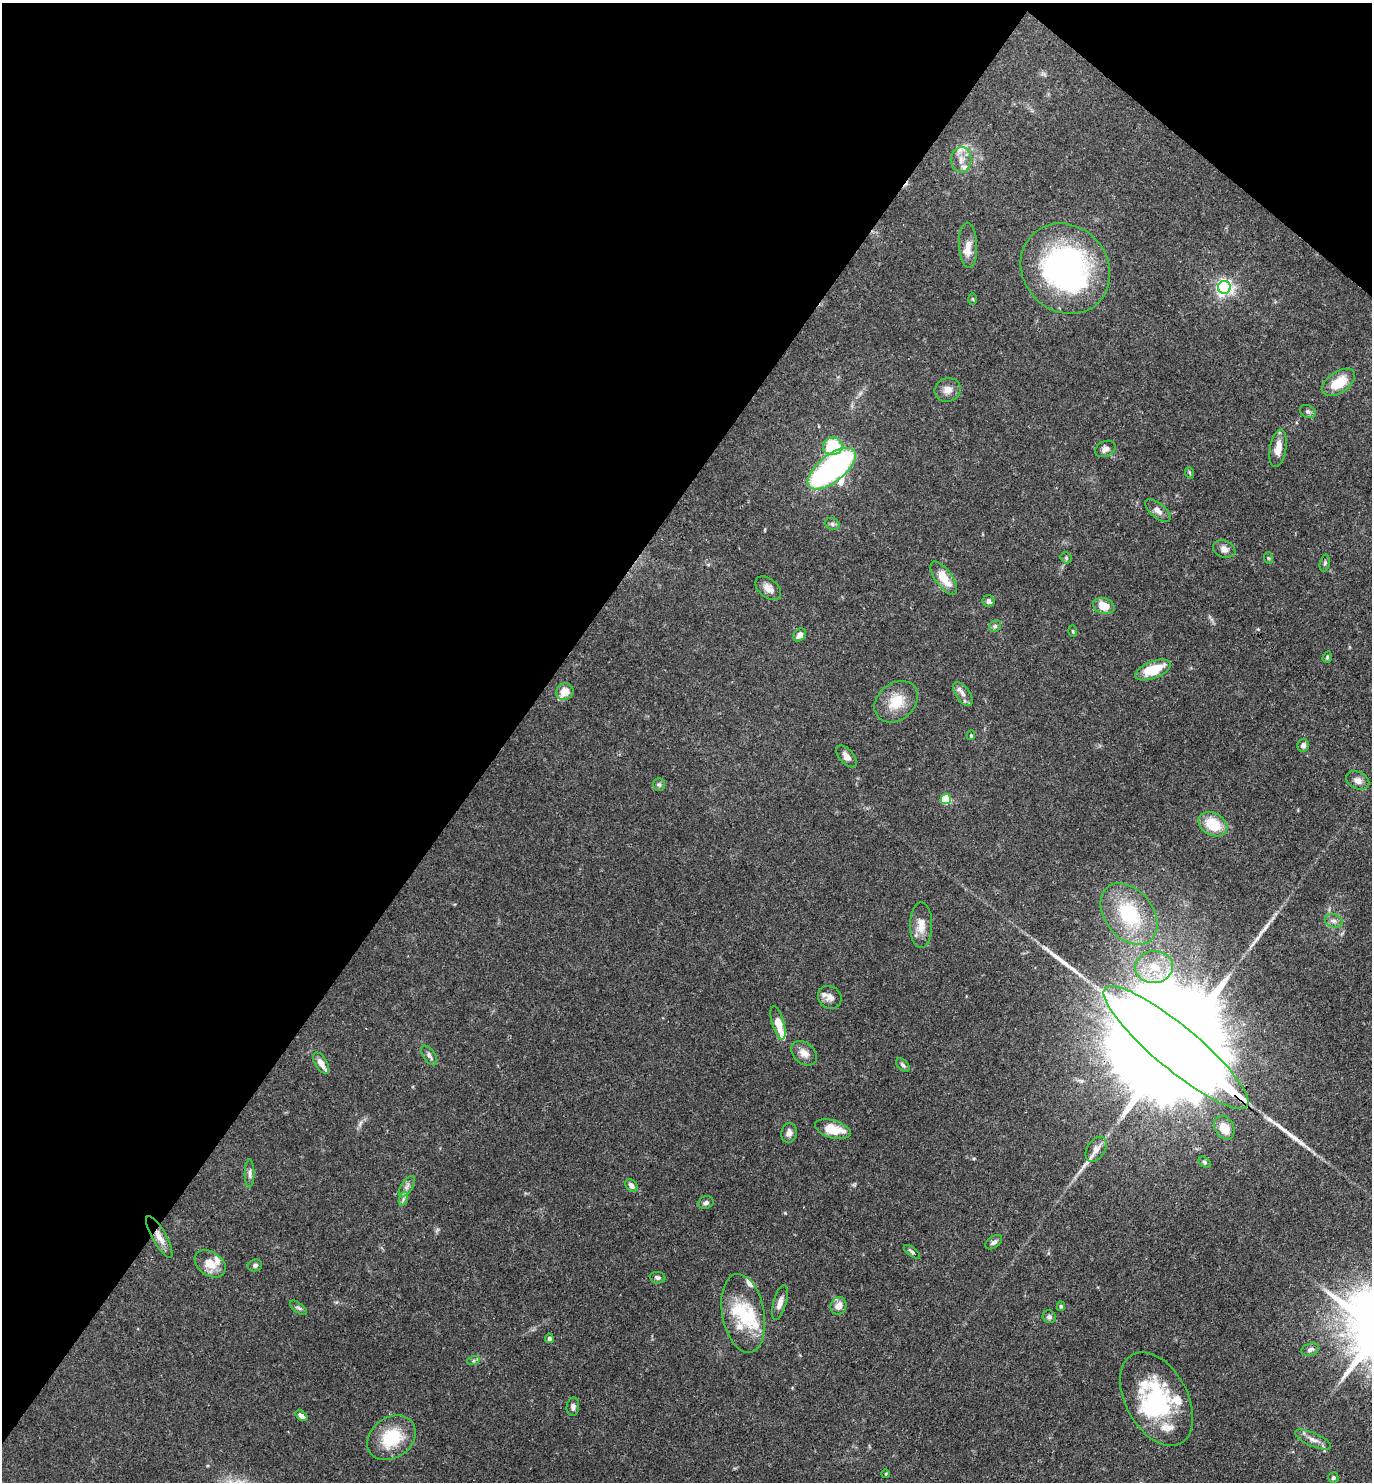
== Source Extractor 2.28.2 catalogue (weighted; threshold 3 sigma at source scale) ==
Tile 2 of 4 x 4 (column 2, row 1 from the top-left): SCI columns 1521-2890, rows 4440-5919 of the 5923 x 5919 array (HDU 1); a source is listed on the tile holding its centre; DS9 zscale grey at full resolution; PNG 1374 x 1484 px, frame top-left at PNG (2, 3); each listed source drawn as its Kron ellipse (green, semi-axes under 4 px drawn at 4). Shown black and unused: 39% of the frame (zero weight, under 3 of 4 exposures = <1% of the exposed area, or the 3 px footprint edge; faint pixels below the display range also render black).
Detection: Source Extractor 2.28.2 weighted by HDU 2 'WHT'; one run over the whole footprint, this tile lists its part. Background 0.112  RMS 0.0043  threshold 0.0194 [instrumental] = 3 sigma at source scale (4.5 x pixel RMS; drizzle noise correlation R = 1.50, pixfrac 1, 0.05/0.05 arcsec/px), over >= 5 px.
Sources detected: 102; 2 inside a brighter object's white glare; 2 long thin detections or spike segments (spike, bleed or trail) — neither listed nor drawn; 17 inside a brighter listed object's ellipse — not listed separately; the other 81 listed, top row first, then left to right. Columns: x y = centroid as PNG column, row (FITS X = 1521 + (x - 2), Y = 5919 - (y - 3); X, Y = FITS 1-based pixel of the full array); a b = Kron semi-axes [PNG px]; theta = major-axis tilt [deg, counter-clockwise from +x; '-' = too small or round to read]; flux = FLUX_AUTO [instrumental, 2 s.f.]
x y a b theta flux
961 160 13 10 87 3.7
968 245 23 9 -87 4.2
1065 269 47 42 -48 110
1224 287 6 6 - 150
972 299 5 3 - 0.51
1339 382 19 10 35 10
948 390 13 11 20 3.5
1308 411 8 6 -30 1.2
833 446 10 9 - 25
1278 448 19 8 80 5.1
1105 449 11 7 23 2.1
832 469 29 13 39 120
1190 473 6 3 -70 0.48
1158 511 15 7 -40 2.6
832 524 7 6 - 1
1224 549 11 8 -21 2.5
1066 558 6 5 - 0.64
1268 558 6 4 -71 0.48
1325 563 8 4 76 0.76
944 578 19 8 -54 8.3
768 588 15 9 -39 3.5
989 601 6 5 - 1.6
1104 606 11 8 -17 6.4
995 626 6 5 - 0.82
1073 631 6 3 -87 0.46
800 635 7 5 48 2.5
1327 657 6 4 70 0.59
1153 670 18 8 21 13
565 692 9 8 - 5.5
963 694 14 7 -56 2.5
896 702 24 18 40 11
971 735 5 4 - 0.54
1303 745 6 6 - 1.6
846 756 13 7 -49 2.8
1358 780 12 8 -24 2.7
659 784 6 6 - 0.91
946 799 5 5 - 24
1213 824 15 11 -29 13
1129 914 34 24 -51 28
1334 921 9 6 -14 1.6
921 925 23 11 90 5.3
1154 967 19 16 5 11
830 997 12 10 -37 2.5
778 1023 17 6 -74 6.8
1176 1047 92 22 -40 31000
804 1053 14 10 -41 3.8
429 1055 11 6 -56 1.6
321 1063 12 6 -57 3.3
903 1065 8 5 -45 1.1
1224 1128 12 9 -62 6.9
833 1129 18 9 -16 9.8
789 1133 10 8 76 2.2
1096 1149 14 9 57 3.2
1205 1162 7 4 -39 0.79
250 1173 14 5 90 1.6
631 1185 7 5 -49 2.2
407 1186 12 6 57 1.9
403 1199 7 4 72 0.99
706 1203 8 6 18 1.3
159 1237 23 7 -61 4.2
994 1242 9 5 35 1.4
912 1252 9 4 -37 0.93
210 1264 17 11 -35 6.6
255 1265 7 6 - 0.99
658 1278 8 5 -5 1.3
780 1302 18 6 74 2.8
839 1306 9 8 - 3.6
1061 1306 5 4 - 0.62
299 1308 10 4 -36 1
743 1313 40 21 -79 20
1049 1317 7 6 - 1.2
549 1338 5 4 - 1.1
1310 1350 9 6 15 1.3
473 1361 6 4 18 0.69
1157 1399 50 31 -61 45
573 1407 9 6 86 1.5
301 1416 7 4 -38 1.7
391 1438 26 20 36 19
1313 1440 19 6 -24 2.9
886 1474 4 3 - 0.4
1333 1477 5 5 - 0.94
Overlapping masked pixels (flux is a lower limit): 2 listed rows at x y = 1176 1047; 159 1237